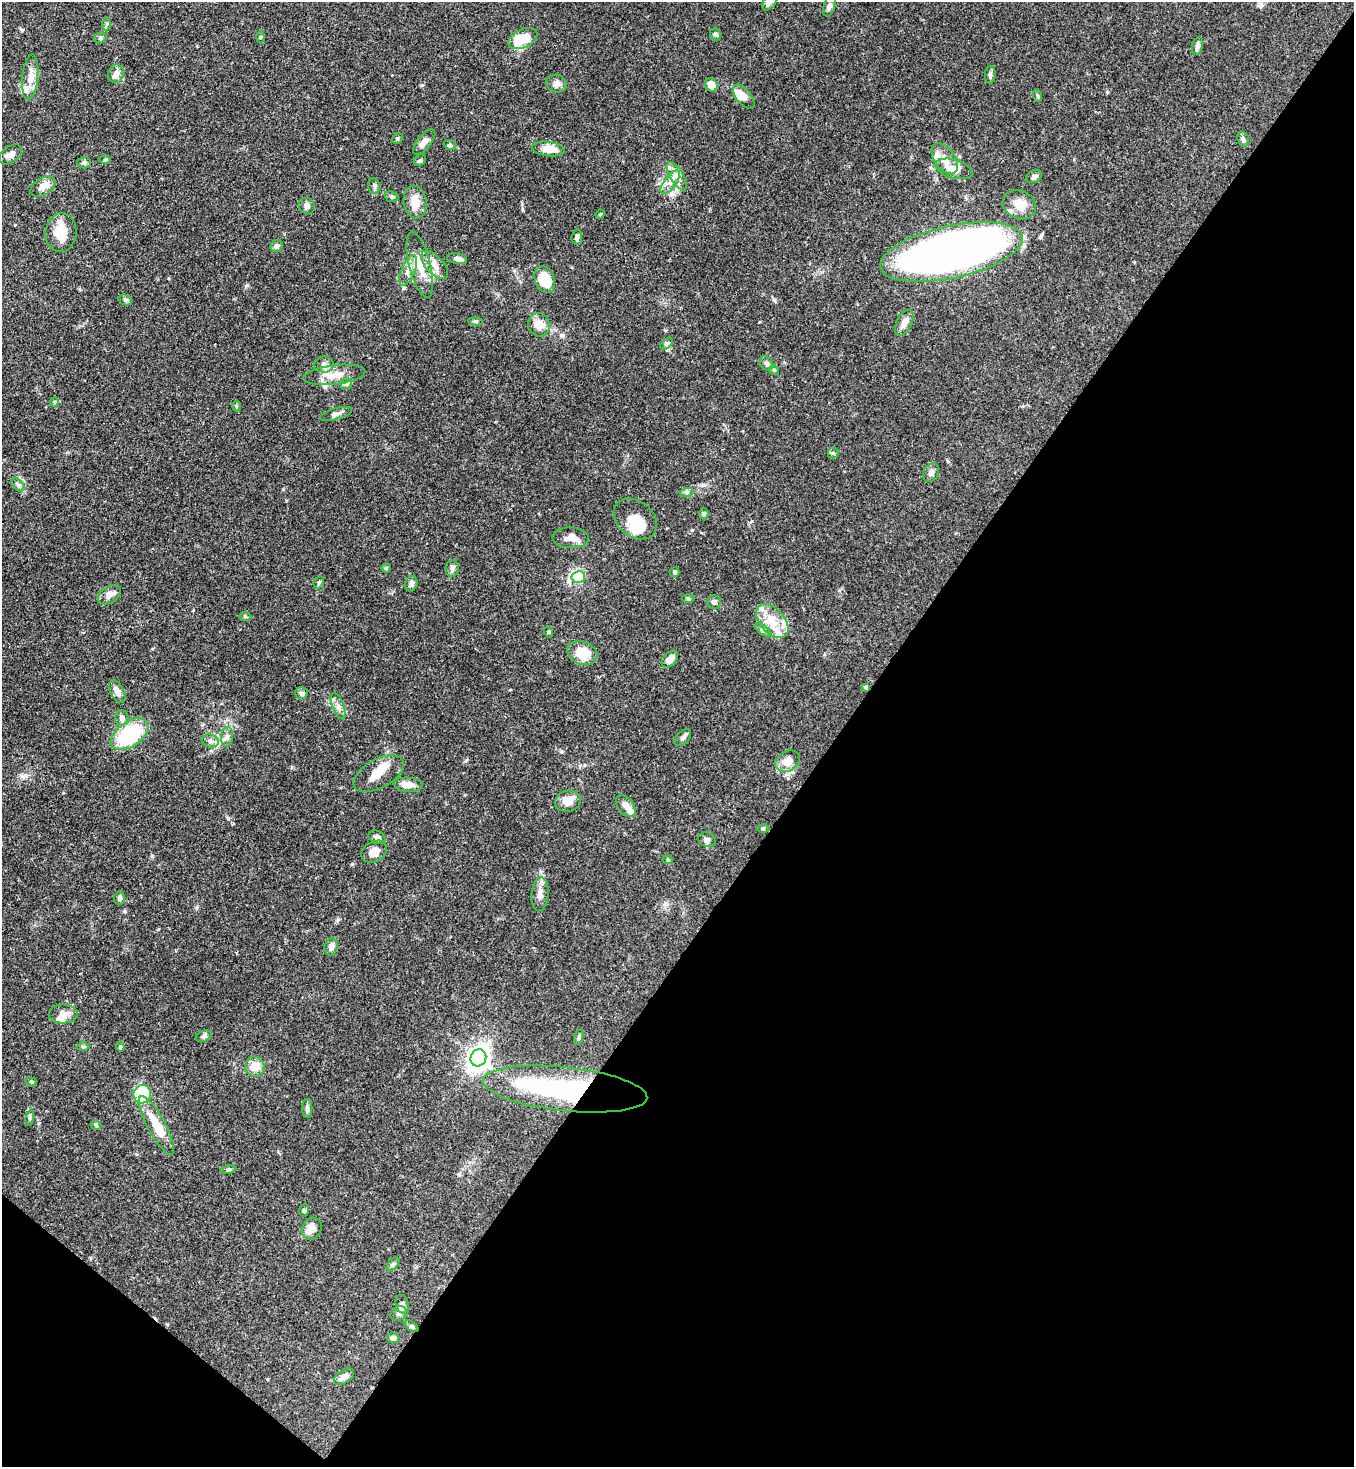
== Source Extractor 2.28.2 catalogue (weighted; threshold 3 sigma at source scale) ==
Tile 15 of 4 x 4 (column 3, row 4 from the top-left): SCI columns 3070-4421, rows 60-1524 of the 5999 x 5977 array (HDU 1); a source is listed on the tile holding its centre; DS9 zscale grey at full resolution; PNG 1356 x 1469 px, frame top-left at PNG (2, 2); each listed source drawn as its Kron ellipse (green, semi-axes under 4 px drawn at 4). Shown black and unused: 40% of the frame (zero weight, under 3 of 4 exposures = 7% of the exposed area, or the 3 px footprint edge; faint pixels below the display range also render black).
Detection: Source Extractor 2.28.2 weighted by HDU 2 'WHT'; one run over the whole footprint, this tile lists its part. Background 0.0905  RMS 0.0038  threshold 0.017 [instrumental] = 3 sigma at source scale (4.5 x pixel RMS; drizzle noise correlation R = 1.50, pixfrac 1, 0.05/0.05 arcsec/px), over >= 5 px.
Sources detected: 141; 3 inside a brighter object's white glare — neither listed nor drawn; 13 inside a brighter listed object's ellipse — not listed separately; the other 125 listed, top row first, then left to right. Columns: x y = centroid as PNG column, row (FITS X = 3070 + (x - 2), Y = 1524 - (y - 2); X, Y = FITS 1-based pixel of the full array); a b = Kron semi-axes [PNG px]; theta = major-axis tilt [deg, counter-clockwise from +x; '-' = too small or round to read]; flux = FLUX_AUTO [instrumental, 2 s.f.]
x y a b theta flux
770 2 10 6 53 1.8
829 6 11 5 75 1.2
107 24 6 4 87 0.59
716 34 6 5 - 0.94
260 37 6 3 88 0.38
100 38 6 5 - 0.74
523 38 15 9 24 9.9
1197 46 9 5 76 1.6
116 74 9 7 72 2.5
990 75 9 5 88 0.84
30 77 23 8 84 4.6
557 84 10 9 - 1.9
711 85 7 6 - 4.6
1038 96 6 4 -71 0.46
744 97 14 7 -51 3
398 139 6 4 46 0.72
1243 139 7 5 -73 0.87
424 142 15 6 50 2.5
450 145 6 5 - 0.59
549 149 16 7 -7 5.6
11 154 13 8 36 2
945 159 17 10 -56 3.9
105 160 6 4 1 0.43
420 160 6 5 - 0.64
84 163 6 6 - 0.96
954 169 19 9 -16 6.4
677 176 16 6 -60 2.7
1034 177 8 6 26 0.98
670 182 14 6 52 2.4
43 186 14 8 31 3.2
374 186 7 6 - 0.88
392 197 7 5 -24 0.71
415 202 16 11 -82 5.1
1019 205 17 14 -27 6.1
307 206 8 7 - 1.2
600 214 5 4 - 0.41
61 233 19 15 84 7.3
577 237 7 5 83 1.3
277 246 6 5 - 1.2
951 252 73 26 12 350
457 259 10 5 -8 1.5
420 265 34 10 -76 7.1
435 265 17 8 -48 3.3
408 270 16 7 66 2.8
545 280 13 10 -69 9.6
125 300 7 5 -20 0.7
475 321 7 4 -1 0.59
904 323 14 7 63 2.5
539 325 12 11 - 5.1
667 344 7 4 44 0.87
767 363 8 6 -54 0.97
324 364 9 8 - 1.7
774 370 5 4 - 0.47
334 375 31 9 7 5.6
346 384 6 5 - 0.7
54 402 4 4 - 0.41
236 406 5 3 - 0.41
336 414 17 5 16 1.6
833 453 5 5 - 0.65
931 473 10 7 57 1.5
18 485 8 4 -45 0.85
687 492 7 4 19 0.78
704 514 6 4 88 0.62
635 519 24 17 -39 7.8
571 538 18 10 -2 3.7
386 568 4 4 - 0.48
452 568 8 6 82 1.1
675 572 5 5 - 0.67
578 577 7 5 12 26
319 582 6 5 - 0.63
411 584 8 6 70 1.5
109 595 13 8 31 2.7
688 598 6 4 0 0.51
714 602 7 6 - 1.2
245 616 6 4 0 0.46
772 621 20 12 -48 6.8
763 630 9 4 -36 0.9
549 632 6 3 -72 0.39
582 653 15 11 -21 8.6
670 659 10 6 47 2.8
866 687 4 3 - 1
117 692 13 6 -62 3
301 693 6 6 - 0.9
338 706 14 6 -68 1.9
122 718 8 7 - 1.9
130 734 21 12 34 29
227 737 10 6 85 1.4
683 738 10 6 48 1.1
210 741 8 6 -14 1.3
788 761 13 10 29 4.8
379 774 27 14 29 6.3
408 785 14 7 -5 3.3
568 801 13 10 13 4.1
626 806 12 7 -49 2.8
763 828 6 4 -1 0.55
377 837 9 6 -23 1.2
707 840 9 7 -26 1.2
374 852 13 10 29 3.4
668 860 5 3 - 0.35
540 894 17 8 85 2.5
120 898 6 5 - 1
331 947 8 6 80 2.1
63 1014 14 9 2 2.7
204 1036 8 5 21 0.81
579 1037 8 4 76 0.7
83 1047 6 4 -1 0.5
120 1047 5 4 - 0.49
478 1058 9 7 66 200
255 1067 10 9 - 4
31 1082 5 4 - 0.5
565 1089 83 22 -6 56
142 1094 9 8 - 19
307 1108 9 5 90 1.2
30 1118 8 4 82 0.59
96 1125 5 4 - 0.63
156 1125 33 9 -62 11
228 1169 8 4 9 0.59
304 1210 6 5 - 0.58
312 1229 11 9 55 3.5
393 1264 7 4 45 0.83
402 1305 10 6 -71 1.1
399 1314 8 7 - 1.3
411 1326 8 4 -36 0.68
393 1338 5 5 - 1.7
344 1377 11 6 34 2
Overlapping masked pixels (flux is a lower limit): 2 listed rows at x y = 866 687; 565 1089
Isophote crosses this tile's border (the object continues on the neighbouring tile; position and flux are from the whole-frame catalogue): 1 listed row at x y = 770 2
Unlisted compact peaks at least as high as the median listed source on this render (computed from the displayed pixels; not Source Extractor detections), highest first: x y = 774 300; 228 818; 522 209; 152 856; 1107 92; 247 285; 466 760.